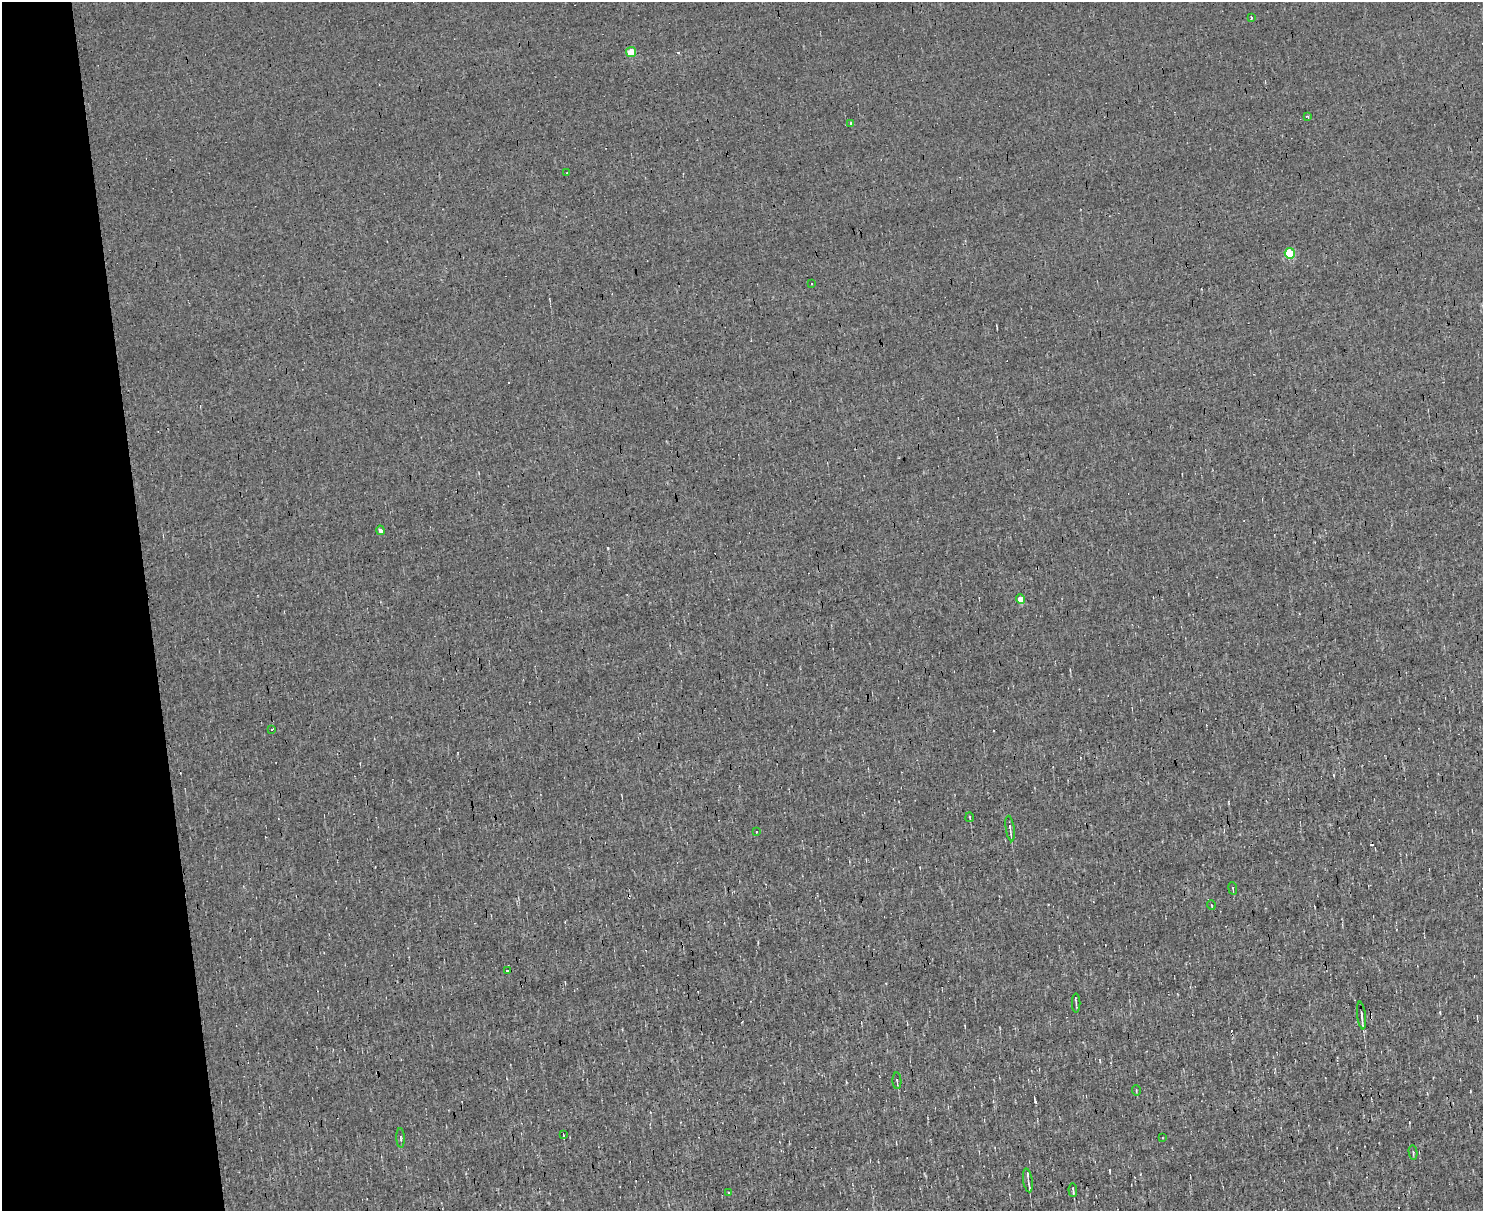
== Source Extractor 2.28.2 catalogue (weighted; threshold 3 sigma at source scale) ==
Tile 4 of 3 x 4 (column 1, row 2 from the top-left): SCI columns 132-1612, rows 2421-3629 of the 4820 x 4839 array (HDU 1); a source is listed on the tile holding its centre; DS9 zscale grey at full resolution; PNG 1485 x 1213 px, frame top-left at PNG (2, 2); each listed source drawn as its Kron ellipse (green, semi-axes under 4 px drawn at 4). Shown black and unused: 10% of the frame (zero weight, under 3 of 4 exposures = <1% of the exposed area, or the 3 px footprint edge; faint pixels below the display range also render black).
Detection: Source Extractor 2.28.2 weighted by HDU 2 'WHT'; one run over the whole footprint, this tile lists its part. Background 0.00107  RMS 0.037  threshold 0.167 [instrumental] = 3 sigma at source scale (4.5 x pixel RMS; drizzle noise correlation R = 1.50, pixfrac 1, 0.05/0.05 arcsec/px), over >= 5 px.
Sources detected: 36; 7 cosmic-ray / hot-pixel residue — neither listed nor drawn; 2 inside a brighter listed object's ellipse — not listed separately; the other 27 listed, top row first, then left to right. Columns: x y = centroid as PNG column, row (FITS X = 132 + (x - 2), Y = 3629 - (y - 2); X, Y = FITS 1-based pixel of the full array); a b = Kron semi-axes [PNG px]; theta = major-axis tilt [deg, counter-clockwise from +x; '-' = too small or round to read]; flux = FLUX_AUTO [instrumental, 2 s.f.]
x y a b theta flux
1251 18 3 3 - 5.8
631 52 5 5 - 100
1307 117 4 3 - 11
850 124 3 3 - 24
567 173 3 3 - 6.9
1290 253 5 5 - 210
811 283 3 2 - 5.2
381 530 5 4 - 14
1021 599 5 4 - 39
272 729 3 2 - 7.4
970 817 4 2 - 4.2
1010 828 13 3 -82 12
756 832 3 2 - 4.4
1233 888 6 2 -82 4.6
1211 905 5 3 - 3
507 971 3 3 - 17
1076 1003 9 2 90 5.7
1361 1016 14 3 -83 17
897 1081 8 4 -87 8
1136 1090 5 2 - 3.5
563 1135 4 2 - 3.8
400 1138 9 3 -88 6.7
1162 1138 2 2 - 2.9
1413 1152 7 4 -80 6.2
1028 1180 12 4 -81 12
1073 1190 7 2 -86 8.7
728 1193 3 2 - 6.3
Unlisted compact peaks at least as high as the median listed source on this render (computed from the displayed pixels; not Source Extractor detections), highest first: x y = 1035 1102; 608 548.